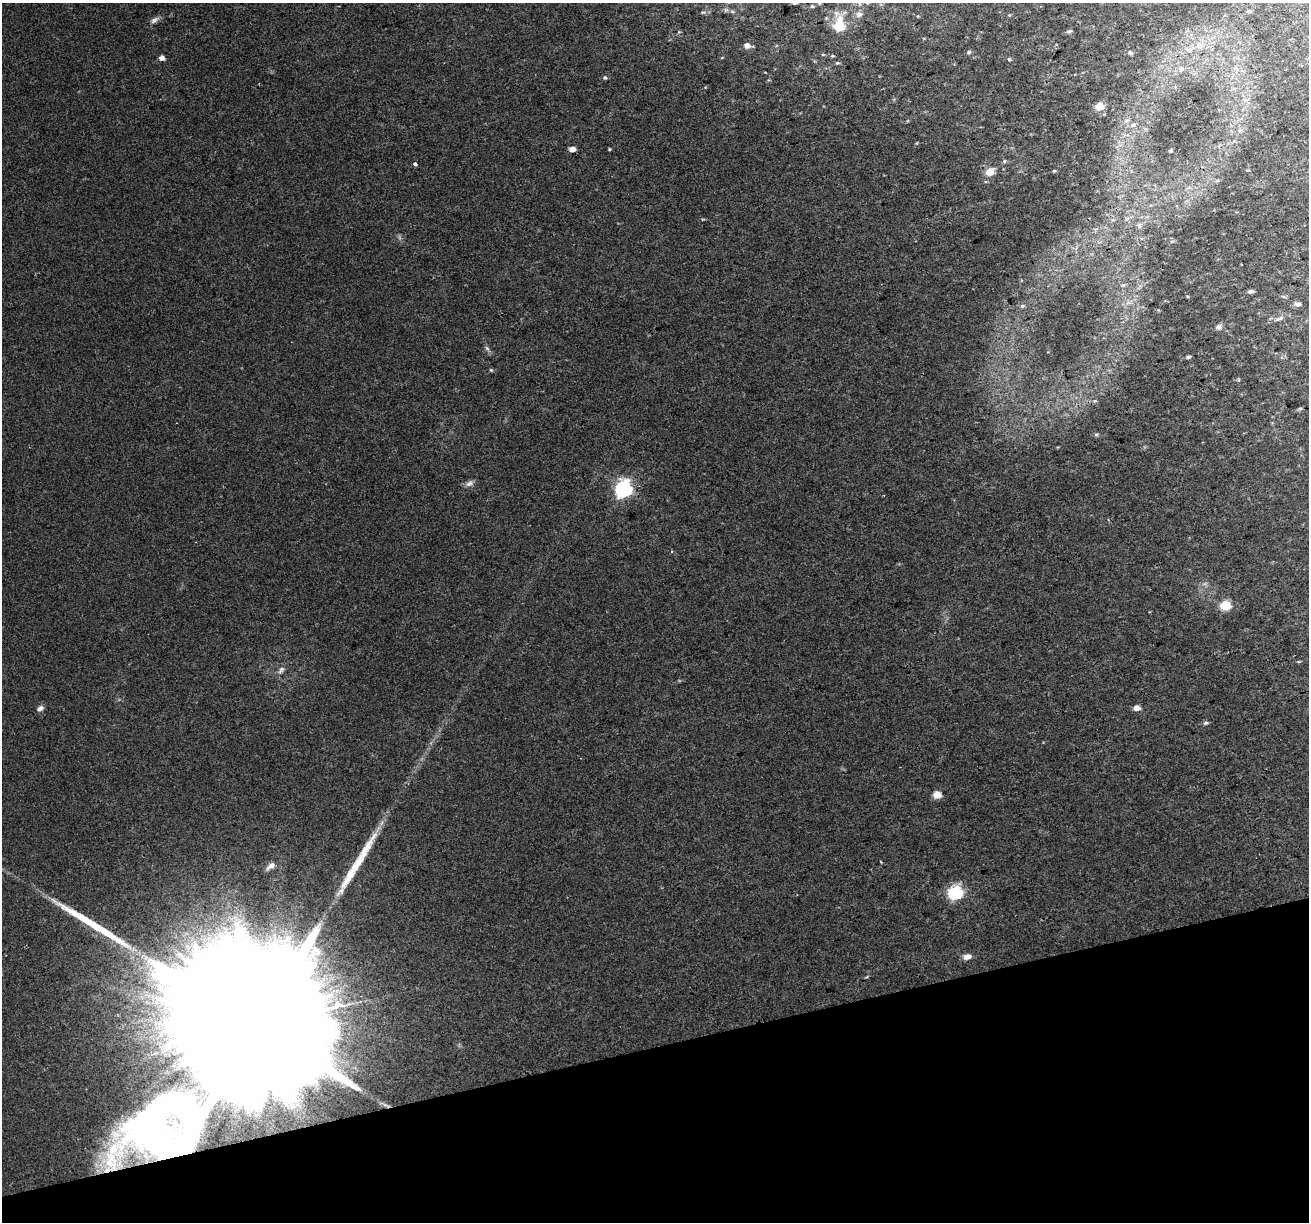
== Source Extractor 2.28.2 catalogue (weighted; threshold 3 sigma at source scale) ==
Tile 14 of 4 x 4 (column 2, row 4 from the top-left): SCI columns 1308-2614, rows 103-1322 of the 5228 x 5035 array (HDU 1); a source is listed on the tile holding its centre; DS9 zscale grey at full resolution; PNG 1311 x 1224 px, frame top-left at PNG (2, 3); no overlay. Shown black and unused: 14% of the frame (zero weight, under 2 of 3 exposures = <1% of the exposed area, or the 3 px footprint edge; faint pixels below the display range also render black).
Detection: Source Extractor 2.28.2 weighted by HDU 2 'WHT'; one run over the whole footprint, this tile lists its part. Background 0.0265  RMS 0.0063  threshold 0.0283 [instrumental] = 3 sigma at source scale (4.5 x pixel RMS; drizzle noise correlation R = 1.50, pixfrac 1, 0.0396/0.0396 arcsec/px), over >= 5 px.
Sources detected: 56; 2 long thin detections or spike segments (spike, bleed or trail) — not listed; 1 inside a brighter listed object's ellipse — not listed separately; the other 53 listed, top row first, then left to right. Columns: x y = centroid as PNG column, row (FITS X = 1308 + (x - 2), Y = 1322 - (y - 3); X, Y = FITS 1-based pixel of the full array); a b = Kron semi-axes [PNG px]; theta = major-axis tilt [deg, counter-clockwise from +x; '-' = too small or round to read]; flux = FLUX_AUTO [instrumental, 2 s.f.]
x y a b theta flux
812 6 4 3 - 0.75
1249 11 6 4 -6 0.88
703 12 6 3 17 0.7
859 14 8 6 -13 2
154 20 12 6 37 2.4
840 25 18 14 85 12
1068 31 5 5 - 1.2
747 46 6 5 - 3.9
1188 50 9 3 -21 1.2
969 52 6 4 15 1.1
1130 53 5 4 - 1.1
162 58 5 4 - 3.4
1009 59 6 3 -44 0.66
837 63 5 4 - 0.8
1181 69 8 6 -2 1.8
605 77 5 5 - 1
1099 107 5 5 - 20
1127 120 6 4 19 1
1132 125 8 5 27 1.5
572 149 5 4 - 5.2
609 149 5 3 - 0.56
1170 150 4 3 - 1.1
1004 161 5 4 - 0.88
415 164 3 3 - 2.3
1054 171 5 3 - 0.61
990 172 8 7 - 7.6
1127 219 7 4 2 1.3
1139 225 6 6 - 1.6
1172 241 6 4 18 0.86
1251 291 5 4 - 1.7
1298 304 7 5 -1 1.9
1022 306 5 4 - 0.72
1281 318 8 5 36 1.7
1218 327 8 7 - 1.7
487 348 7 4 -45 1.3
1188 357 4 4 - 1.3
491 370 4 4 - 0.69
1095 401 5 3 - 0.7
1300 408 6 3 18 0.73
1096 434 5 5 - 0.89
469 483 12 6 23 2.4
623 489 7 7 - 180
1225 605 8 6 2 15
281 670 12 6 50 2.4
40 708 8 6 28 2.2
1136 708 6 5 - 4.3
1205 723 7 5 15 1.2
937 795 7 7 - 6.4
881 862 3 2 - 0.61
271 866 13 7 37 3
955 892 7 6 - 93
967 957 10 7 10 3.5
256 1026 100 32 13 120000
Overlapping masked pixels (flux is a lower limit): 1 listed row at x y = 256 1026